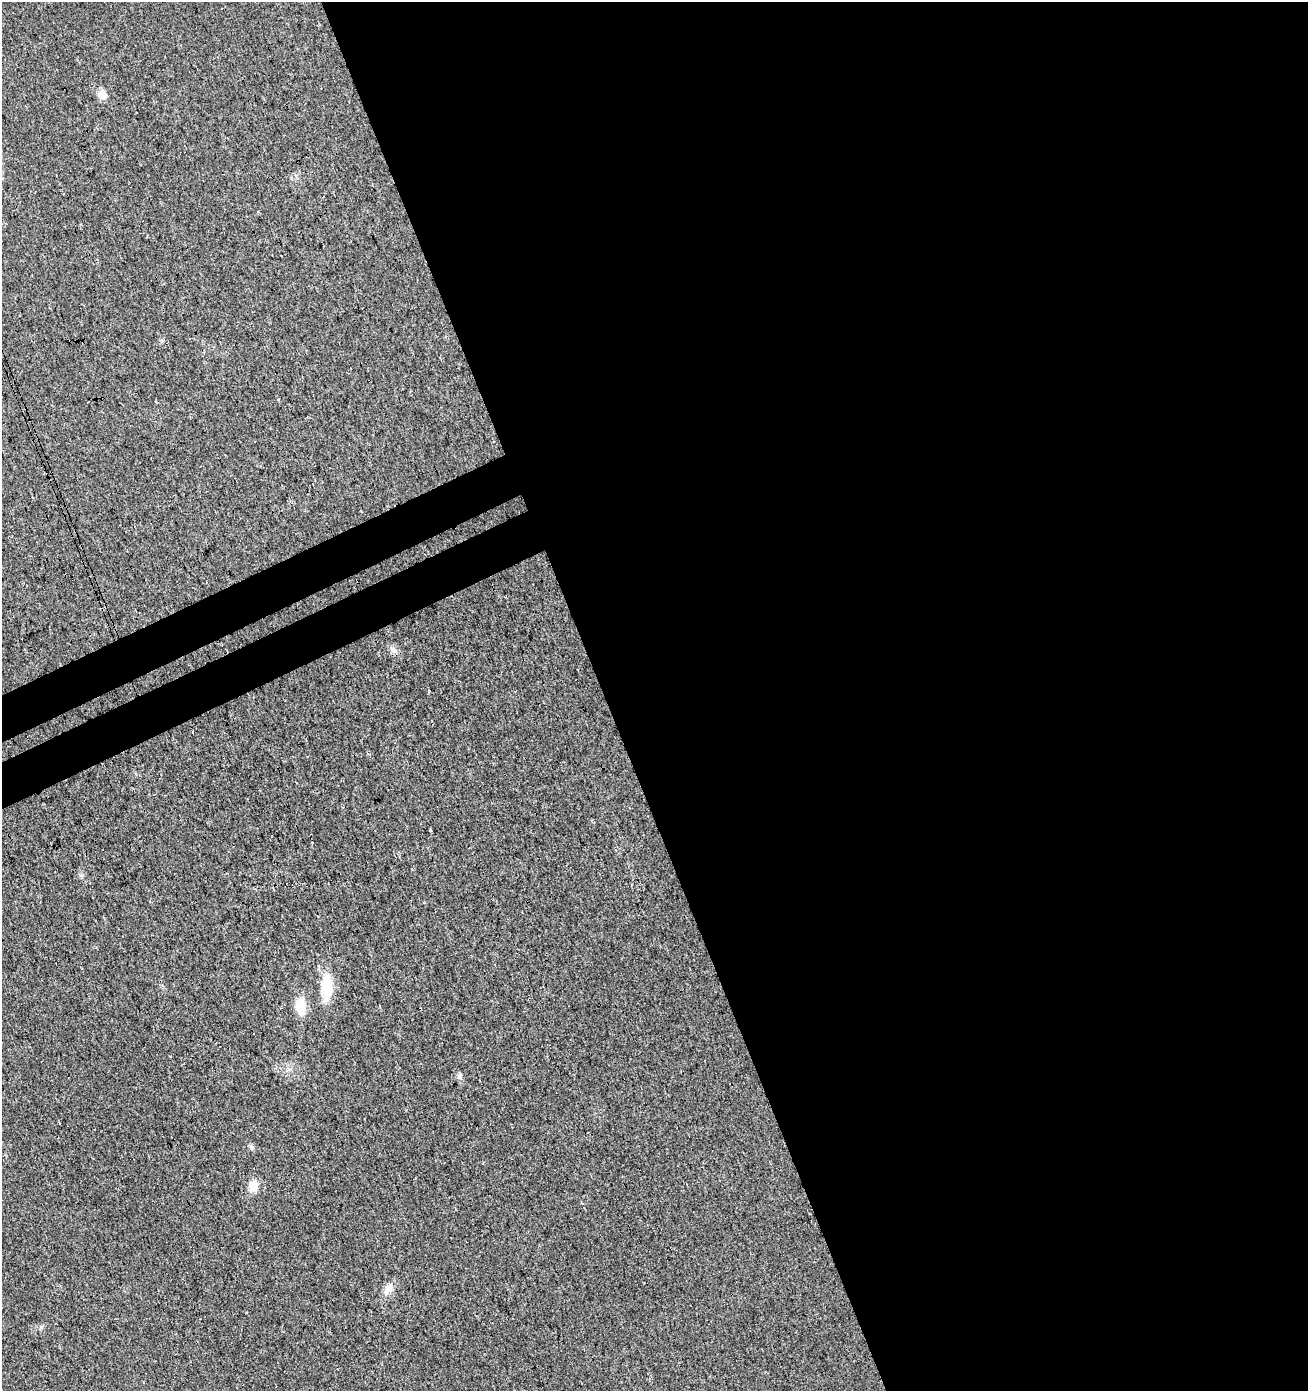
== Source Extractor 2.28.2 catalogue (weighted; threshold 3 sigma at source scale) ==
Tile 8 of 4 x 4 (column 4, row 2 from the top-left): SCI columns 4082-5387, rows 2835-4223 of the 5495 x 5671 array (HDU 1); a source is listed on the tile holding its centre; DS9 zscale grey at full resolution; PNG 1310 x 1393 px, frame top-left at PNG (2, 2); no overlay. Shown black and unused: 57% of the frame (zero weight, under 3 of 4 exposures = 5% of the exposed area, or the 3 px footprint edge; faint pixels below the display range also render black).
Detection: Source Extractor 2.28.2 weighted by HDU 2 'WHT'; one run over the whole footprint, this tile lists its part. Background 0.0153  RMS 0.0066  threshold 0.0296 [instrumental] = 3 sigma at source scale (4.5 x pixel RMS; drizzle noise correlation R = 1.50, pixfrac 1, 0.0396/0.0396 arcsec/px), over >= 5 px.
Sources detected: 8; all 8 listed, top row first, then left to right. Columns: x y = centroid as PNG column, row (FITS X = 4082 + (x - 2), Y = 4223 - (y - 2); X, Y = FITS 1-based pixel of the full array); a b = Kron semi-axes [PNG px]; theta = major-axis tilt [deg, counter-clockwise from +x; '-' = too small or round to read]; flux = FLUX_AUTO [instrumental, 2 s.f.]
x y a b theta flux
103 95 11 9 -48 5.2
393 650 11 7 -47 3
327 986 29 14 -89 17
300 1006 19 10 -79 13
460 1076 8 7 - 1.8
251 1147 7 5 -46 1.4
253 1186 12 10 89 7.5
388 1289 20 8 53 5.2